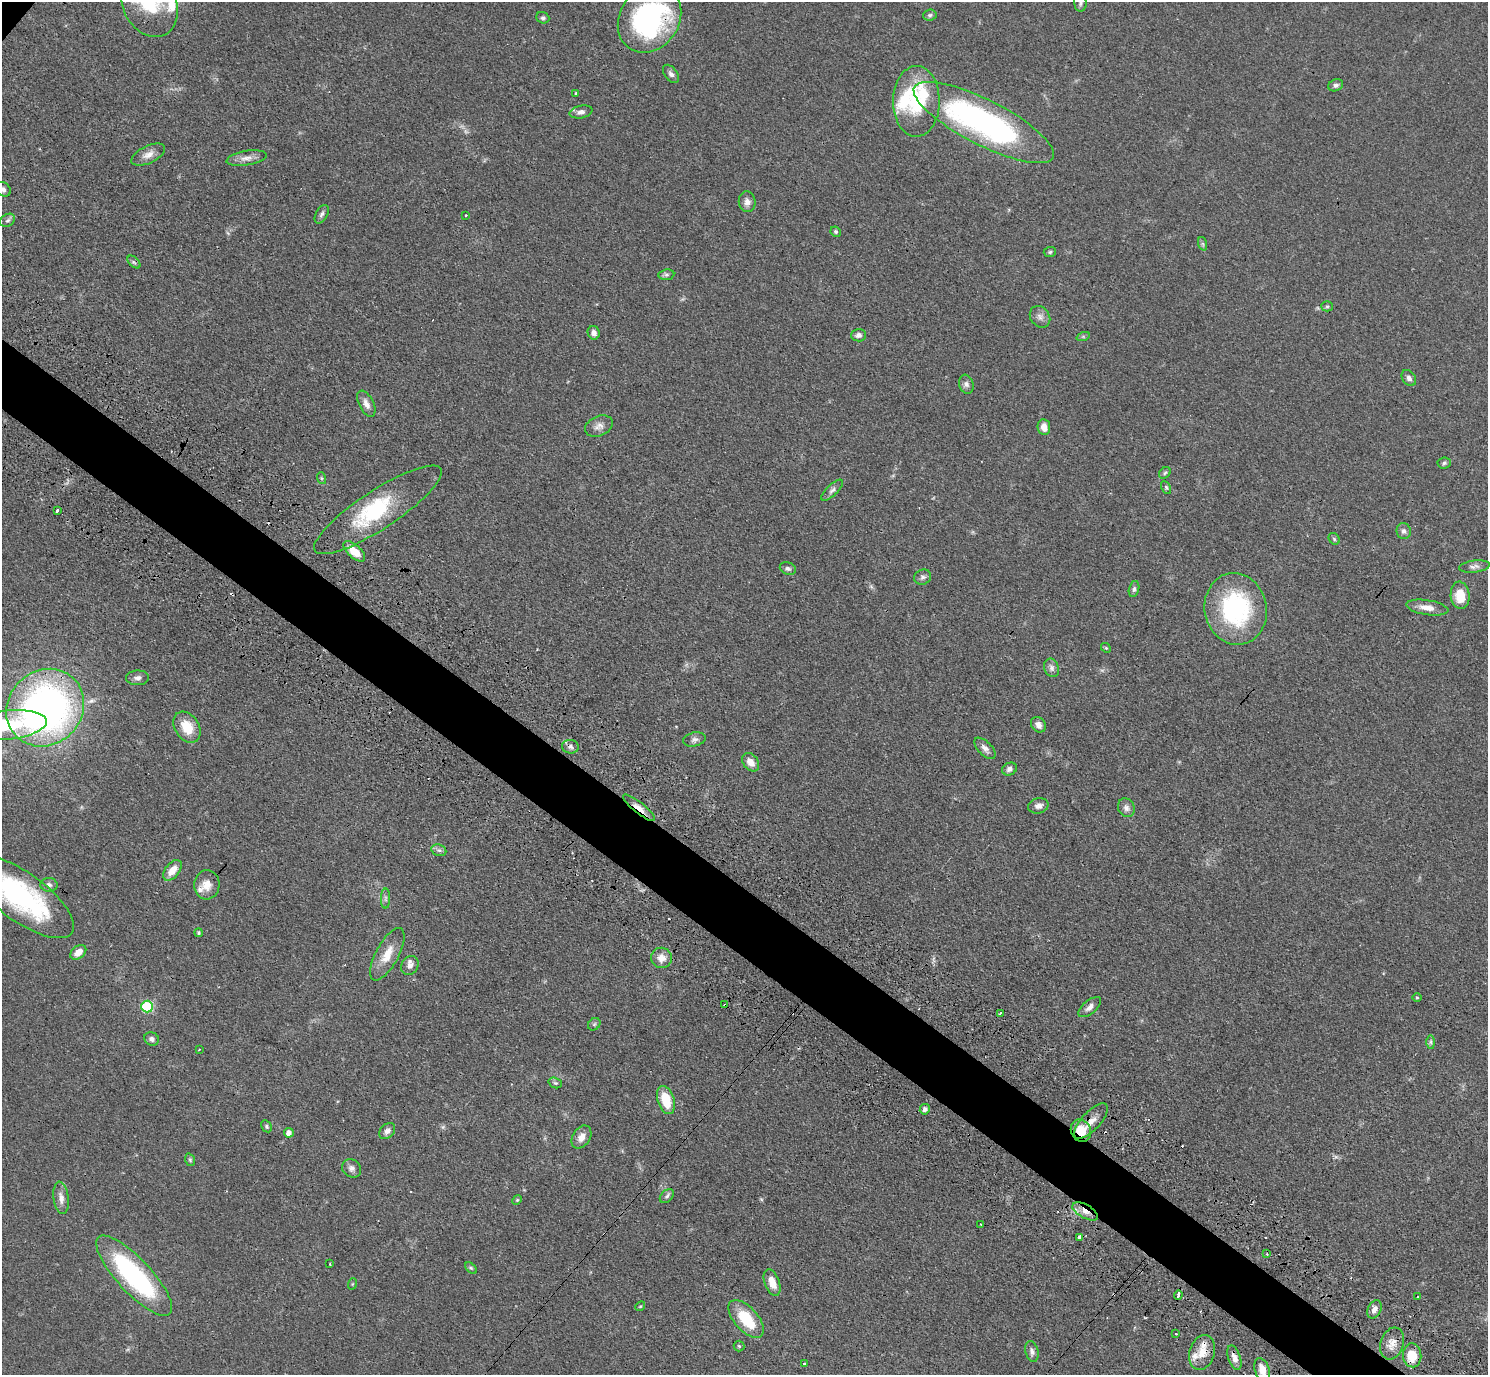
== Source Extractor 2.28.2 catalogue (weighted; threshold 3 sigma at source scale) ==
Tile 6 of 4 x 4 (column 2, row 2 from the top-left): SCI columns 1525-3010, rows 3093-4465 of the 6020 x 6043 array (HDU 1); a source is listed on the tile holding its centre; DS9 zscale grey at full resolution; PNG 1490 x 1377 px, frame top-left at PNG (2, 2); each listed source drawn as its Kron ellipse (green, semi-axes under 4 px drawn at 4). Shown black and unused: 5% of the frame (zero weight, under 3 of 4 exposures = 4% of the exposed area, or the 3 px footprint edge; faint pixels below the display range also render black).
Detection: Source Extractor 2.28.2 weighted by HDU 2 'WHT'; one run over the whole footprint, this tile lists its part. Background 0.059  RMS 0.0038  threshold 0.0173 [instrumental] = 3 sigma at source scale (4.5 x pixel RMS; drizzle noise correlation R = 1.50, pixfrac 1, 0.05/0.05 arcsec/px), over >= 5 px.
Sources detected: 139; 1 too faint to see at this stretch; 2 inside a brighter object's white glare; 7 cosmic-ray / hot-pixel residue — neither listed nor drawn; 7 inside a brighter listed object's ellipse — not listed separately; the other 122 listed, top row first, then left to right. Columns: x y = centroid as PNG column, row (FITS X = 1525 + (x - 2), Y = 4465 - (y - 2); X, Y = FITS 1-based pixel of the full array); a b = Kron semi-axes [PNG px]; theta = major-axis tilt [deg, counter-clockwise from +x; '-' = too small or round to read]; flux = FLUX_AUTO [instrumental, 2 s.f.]
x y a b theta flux
1080 3 9 6 -86 1.1
149 4 35 26 -63 21
930 15 6 5 - 0.8
543 18 7 5 -22 0.8
649 19 36 29 55 66
671 74 10 6 -52 1.4
1336 85 7 5 23 1.1
576 94 3 3 - 0.99
916 101 35 23 89 24
581 112 11 6 12 1.7
984 122 78 22 -27 120
148 155 18 8 25 3.2
246 158 20 7 9 2.9
3 189 8 6 -42 1.3
747 202 10 8 -83 2.2
322 214 10 6 61 1.2
466 215 3 2 - 0.52
8 220 8 6 31 1
836 232 5 5 - 0.67
1203 244 7 4 -71 0.64
1050 252 6 5 - 0.66
134 262 8 4 -44 0.83
666 275 8 5 6 0.93
1327 306 5 5 - 0.63
1040 317 11 9 -52 2.2
594 333 7 6 - 1.6
859 335 7 6 - 1.4
1083 337 7 4 19 0.59
1409 378 9 6 -54 1.5
966 384 9 7 -72 1.4
366 404 14 7 -64 2.5
599 426 15 9 23 2.5
1044 427 8 6 -84 2.6
1444 463 6 5 - 0.78
1165 473 6 5 - 0.65
321 478 6 4 -71 0.58
1166 487 7 4 -63 0.58
832 490 14 5 44 1.5
57 510 3 3 - 2.1
378 510 75 19 33 28
1404 531 8 7 - 1.3
1334 539 6 5 - 0.68
354 551 13 6 -42 6
1474 567 15 6 7 1.8
788 568 8 6 -23 1.1
923 577 9 7 25 1.2
1134 589 8 5 76 1
1460 595 14 9 -84 7.9
1427 608 21 7 -9 3.9
1236 609 36 31 -78 46
1106 648 5 4 - 0.49
1052 668 9 7 -68 1.6
138 678 11 7 1 1.6
45 708 41 37 44 180
7 725 40 14 6 24
1038 725 8 6 -51 2.3
187 727 17 12 -57 8.2
694 739 11 7 13 1.4
570 747 8 7 - 1.3
985 748 13 7 -45 1.9
751 762 10 7 -51 3.2
1010 769 7 6 - 1.4
1038 806 10 7 14 1.9
639 808 20 5 -38 3.3
1126 808 10 8 -62 1.9
439 850 8 5 -21 1.1
172 870 12 7 52 4.4
49 885 8 7 - 1.3
207 885 14 13 - 4
21 897 62 24 -36 60
385 898 10 4 90 0.97
199 933 4 4 - 0.55
78 952 9 6 39 4
387 954 29 11 62 7.2
661 958 10 10 - 3.5
410 966 10 8 62 2
1417 997 5 3 - 0.41
725 1005 3 3 - 0.86
147 1007 6 6 - 30
1090 1007 14 6 39 2.1
1000 1013 3 2 - 0.62
594 1024 7 5 45 0.73
152 1039 7 6 - 1.4
1431 1042 7 4 -90 0.83
199 1050 3 3 - 0.33
555 1083 7 5 -20 0.73
666 1100 14 8 -73 9.5
925 1109 5 5 - 1.2
1091 1121 22 9 47 4.3
267 1126 6 4 -59 0.66
387 1131 9 6 46 1.8
1081 1131 11 10 - 7.3
289 1133 5 5 - 2.4
581 1137 12 8 57 3.2
190 1160 6 4 -69 0.58
352 1168 10 8 -37 1.7
667 1196 8 5 46 0.9
61 1198 16 7 -82 2.8
517 1200 5 4 - 0.44
1085 1211 14 6 -29 3.1
981 1224 2 2 - 0.33
1080 1237 4 3 - 4.4
1267 1254 3 2 - 0.4
330 1264 3 2 - 0.48
471 1268 7 4 -44 0.63
134 1276 52 17 -47 60
772 1282 14 7 -69 4.2
352 1284 6 3 71 0.4
1178 1295 5 3 - 1.8
1417 1297 3 2 - 0.4
640 1306 5 4 - 0.42
1374 1309 10 6 63 2.1
746 1319 23 11 -48 14
1176 1334 3 2 - 0.63
1392 1343 16 11 72 3.8
739 1346 5 5 - 0.61
1032 1351 11 6 -76 1.5
1202 1352 18 12 72 5.9
1412 1355 12 9 -85 8.2
1234 1358 13 6 -71 2.6
805 1364 3 3 - 0.69
1262 1369 12 7 -72 4.3
Overlapping masked pixels (flux is a lower limit): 10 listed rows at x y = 649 19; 570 747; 639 808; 725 1005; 1091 1121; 1081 1131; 1085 1211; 1202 1352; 1412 1355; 1234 1358
Isophote crosses this tile's border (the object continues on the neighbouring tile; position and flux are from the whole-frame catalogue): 5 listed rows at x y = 1080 3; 149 4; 3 189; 7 725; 21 897